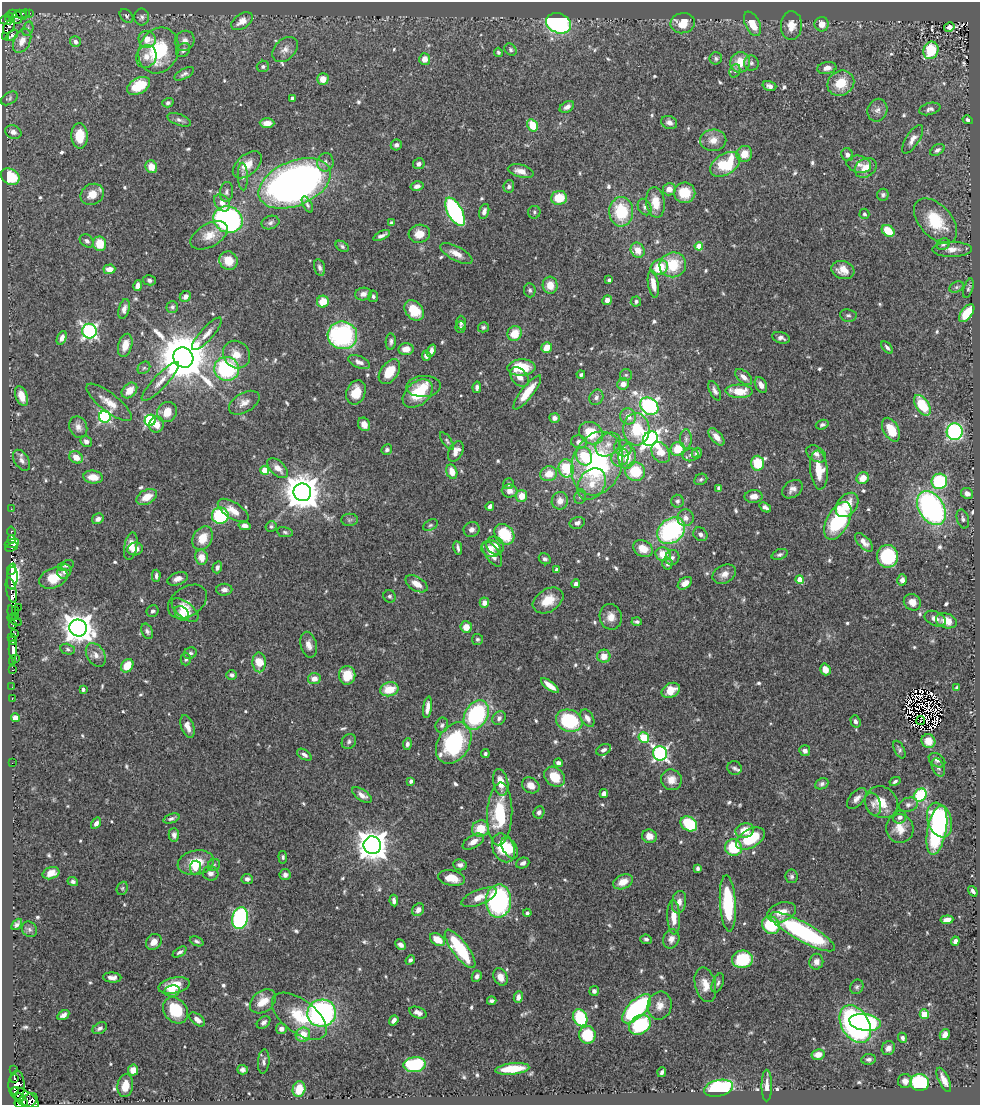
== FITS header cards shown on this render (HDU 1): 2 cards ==
NAXIS1  =                  978
NAXIS2  =                 1103

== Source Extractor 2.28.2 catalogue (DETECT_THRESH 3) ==
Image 978 x 1103 px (HDU 1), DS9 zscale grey, 1 PNG px = 1 image px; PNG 982 x 1107 px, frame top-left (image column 1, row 1103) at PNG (2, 2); each listed source drawn as its Kron ellipse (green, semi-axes under 4 px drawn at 4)
Background 0.601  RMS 0.025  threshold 0.0747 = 3 sigma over >= 5 px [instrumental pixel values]
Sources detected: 701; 7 with non-positive FLUX_AUTO (blend fragments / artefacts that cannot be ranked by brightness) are neither listed nor drawn; of the other 694, the 500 brightest by FLUX_AUTO listed and drawn (194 fainter detections omitted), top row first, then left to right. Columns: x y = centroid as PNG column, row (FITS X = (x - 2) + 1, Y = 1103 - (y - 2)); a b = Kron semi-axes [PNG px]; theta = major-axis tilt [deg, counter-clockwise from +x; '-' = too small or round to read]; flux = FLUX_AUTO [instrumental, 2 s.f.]
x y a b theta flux
25 13 4 3 - 14
29 13 2 2 - 5.8
13 14 4 4 - 150
21 15 6 3 -43 13
127 16 8 5 -45 3.7
9 17 4 4 - 170
17 17 6 5 - 60
142 17 8 7 - 5.6
6 21 6 3 -9 110
242 21 12 7 33 18
559 23 13 9 -22 320
683 23 12 10 13 36
752 24 13 7 -63 26
822 24 7 7 - 17
791 26 14 10 87 18
9 27 8 5 59 60
949 27 5 4 - 5.6
28 29 7 5 72 3.4
12 35 7 4 38 3.8
6 36 3 3 - 26
147 39 9 8 - 20
22 41 13 8 64 18
185 41 10 9 - 11
75 42 5 5 - 6.8
285 49 14 10 43 13
159 50 23 19 67 110
183 50 8 6 44 5.7
511 50 7 5 -48 3.8
931 50 9 7 69 81
498 52 4 4 - 3.4
146 56 11 10 - 15
716 58 6 6 - 3.9
425 59 6 5 - 15
740 62 10 9 - 31
751 63 7 7 - 5.4
263 66 6 5 - 3.6
827 68 9 6 10 9.4
735 71 7 5 69 3.3
184 74 11 5 28 5.3
323 79 6 6 - 17
841 83 14 12 31 42
139 86 12 7 29 55
769 86 7 4 -17 6.8
9 98 9 5 32 3.6
292 98 4 3 - 5.5
168 103 5 4 - 3.6
567 107 8 5 31 7.4
930 109 11 6 14 6.7
877 110 11 10 - 9.2
179 120 12 5 -21 5.6
968 120 5 4 - 4.6
669 122 8 6 -22 7.3
267 123 7 5 -1 11
533 125 6 5 - 43
13 132 8 6 -22 8.9
79 136 12 8 -89 36
913 139 16 6 58 11
713 140 13 10 1 17
396 145 5 5 - 6.2
937 150 8 5 33 5.9
744 154 8 7 - 22
847 155 7 5 -69 6.1
325 162 9 8 - 7.9
419 164 6 5 - 6.1
725 164 17 10 32 92
859 164 12 8 -13 10
247 165 17 10 41 24
151 167 6 5 - 20
866 168 11 9 33 21
521 171 13 6 -14 16
10 177 10 7 -33 69
243 177 14 5 -87 6.3
295 183 38 22 23 1100
417 186 6 4 14 6.6
509 186 6 5 - 4.5
669 189 6 6 - 14
226 192 10 6 84 6.1
685 193 10 10 - 43
92 194 12 10 30 24
883 195 6 5 - 4
559 198 8 7 - 41
655 202 15 9 -83 28
222 203 9 7 -53 12
307 205 9 4 -63 3.8
645 207 8 6 -64 5.2
484 211 8 5 74 7.9
455 212 16 7 -61 290
534 212 6 6 - 3.4
621 212 15 12 -89 78
864 214 5 5 - 3.7
228 220 15 13 -23 490
936 221 27 16 -48 68
270 222 9 6 16 5.8
391 223 4 3 - 3.5
888 231 7 5 -38 41
419 234 10 9 - 22
209 235 20 11 29 25
382 236 9 3 25 6.5
87 241 7 6 - 5.9
99 244 7 6 - 40
943 244 7 5 30 4.6
342 246 7 5 -34 3.8
699 246 4 4 - 46
952 249 20 7 0 14
638 250 8 6 -57 19
456 253 18 7 -28 16
229 261 9 9 - 24
673 265 13 12 - 55
320 267 8 5 -75 5.6
659 267 9 7 24 45
109 269 6 4 3 15
843 270 11 9 -18 18
149 280 6 5 - 4.2
609 280 4 3 - 4.1
653 284 14 5 -81 17
550 285 8 7 - 20
138 286 5 4 - 12
956 287 7 5 26 3.6
968 288 10 4 72 3.6
530 290 7 5 -82 3.9
363 294 8 6 11 7.8
373 296 6 5 - 3.4
185 297 6 5 - 8.4
607 300 5 4 - 9.9
636 301 5 5 - 3.9
323 302 6 6 - 29
172 307 6 6 - 4
124 309 10 5 76 8.6
414 310 11 8 -48 40
967 313 10 5 52 62
848 315 8 6 -8 4.6
461 323 7 5 -88 4.1
460 327 6 5 - 3.5
483 327 5 5 - 3.6
89 331 7 7 - 440
515 333 7 7 - 30
207 334 21 6 48 13
342 335 15 14 - 250
62 338 7 4 65 8
781 338 9 5 -17 6.1
391 342 8 5 88 4.9
125 345 12 7 75 19
887 347 7 4 -49 4.5
547 348 6 5 - 22
406 349 7 6 - 17
431 351 6 4 69 9.2
236 355 14 13 - 25
426 356 5 4 - 4.7
183 358 10 9 - 10000
359 362 11 6 -21 9.1
521 367 14 8 2 55
144 368 7 5 43 3.5
227 369 12 12 - 190
389 372 14 8 54 42
581 375 4 3 - 3.7
626 375 6 6 - 3.7
519 377 11 7 -49 13
744 377 10 5 -42 11
160 381 26 7 47 17
623 384 6 5 - 13
761 385 8 5 -64 12
424 386 17 10 3 23
477 387 6 4 80 5.4
129 390 9 6 46 21
715 391 10 5 -64 7.1
739 391 13 6 -2 41
356 392 12 9 69 29
527 392 21 6 52 38
418 394 17 11 40 67
22 396 10 6 -70 19
596 397 8 6 60 6.7
109 402 28 9 -38 23
244 403 17 9 30 15
922 405 12 6 -56 70
649 406 10 8 -41 380
167 412 10 9 - 26
628 416 8 7 - 16
105 417 6 6 - 260
554 418 5 5 - 7.2
150 420 6 5 - 210
364 424 7 5 -60 15
157 425 8 7 - 14
822 425 6 4 18 4.1
78 427 11 8 -68 10
636 429 16 13 -86 61
891 430 13 7 -61 42
955 432 8 8 - 290
591 433 13 10 -34 57
716 437 10 5 -48 15
650 439 8 7 - 780
686 439 10 6 -90 5.8
86 441 6 5 - 6.2
447 441 10 4 -53 3.7
579 442 8 6 -14 8.4
608 445 13 10 40 19
623 448 9 8 - 12
678 449 7 6 - 40
387 450 5 5 - 4.7
456 451 11 7 62 15
661 452 11 8 -58 26
697 453 5 5 - 6.6
816 454 11 7 -34 9.5
690 455 8 6 15 5.7
584 456 9 8 - 51
76 457 7 6 - 19
620 457 9 8 - 14
627 457 12 8 84 33
22 460 11 7 -57 7.9
597 463 32 25 71 260
758 463 7 6 - 51
278 468 12 7 -42 16
566 468 9 7 -77 89
265 470 4 4 - 39
819 470 19 9 -85 39
635 471 10 9 - 60
452 472 7 5 -74 22
549 474 8 7 - 26
93 477 10 6 -7 21
863 478 6 5 - 23
701 479 7 5 27 3.4
939 481 8 7 - 130
508 484 5 5 - 3.8
592 484 17 13 56 28
719 488 4 4 - 9.1
792 489 11 8 36 8.9
510 491 8 6 -4 13
302 492 9 9 - 4400
967 493 6 5 - 7.6
522 496 6 5 - 24
754 496 9 6 2 13
147 497 11 7 29 23
580 497 7 5 74 3.9
560 501 9 8 - 14
677 501 6 6 - 4.6
847 505 13 9 51 33
490 506 4 4 - 5.3
765 507 6 4 -35 5.8
931 508 18 12 -57 440
11 509 3 2 - 4.1
233 511 17 8 -33 21
220 516 8 8 - 140
686 518 8 8 - 9.2
98 519 6 5 - 7.4
963 519 10 6 -73 5
349 520 8 6 1 4.2
838 521 20 11 62 140
577 523 8 5 15 6.8
430 525 8 5 26 3.6
245 526 6 4 -13 7.4
271 526 5 5 - 3.6
472 529 8 7 - 8.4
11 531 5 3 - 12
671 531 15 12 39 250
285 532 8 5 -10 3.8
504 534 11 9 -49 72
700 534 7 6 - 7.7
203 538 12 9 58 31
12 540 3 3 - 230
864 542 11 5 -47 11
12 543 7 3 19 22
131 546 14 6 79 16
495 546 9 8 - 13
12 547 7 2 19 12
458 548 7 3 -79 4.6
643 548 10 8 -29 26
135 549 8 6 11 17
491 549 9 8 - 16
492 554 14 7 -55 20
663 554 8 6 -10 32
779 554 8 5 20 4.1
887 556 11 10 - 140
201 557 7 6 - 18
672 558 7 7 - 5.4
545 559 6 5 - 4.3
667 564 6 5 - 5.8
66 566 8 5 18 4.1
217 567 6 4 72 5.5
12 569 5 3 - 490
556 570 4 4 - 4.3
64 571 7 6 - 7
724 574 12 8 27 13
156 576 6 3 89 4.6
12 578 11 5 85 8000
53 578 15 10 22 40
178 579 10 6 19 9.9
800 580 4 4 - 29
902 580 5 5 - 7.4
685 583 8 5 36 13
416 584 12 7 -31 18
576 584 4 4 - 6.1
11 590 13 5 -78 190
224 590 8 6 1 7.5
390 596 6 6 - 3.7
548 600 16 11 32 32
187 602 21 14 34 15
912 602 9 8 - 14
484 603 5 4 - 11
18 607 2 2 - 23
15 610 3 2 - 20
185 610 16 8 -39 22
153 611 6 5 - 4.6
12 613 7 4 -77 28
182 614 8 6 -50 23
15 616 3 2 - 37
611 617 13 11 -78 17
935 619 11 7 -25 9.9
15 620 8 3 -31 130
946 621 10 7 -18 25
637 622 5 3 - 3.9
12 624 4 2 - 35
466 627 5 5 - 19
78 628 9 8 - 2500
147 631 8 5 -63 4.9
15 634 3 2 - 56
12 637 3 2 - 8.6
477 639 5 5 - 3.4
12 641 3 2 - 38
309 645 13 8 -76 13
68 649 7 5 -12 3.7
13 650 9 4 -89 270
190 653 6 5 - 3.9
96 655 13 9 -59 12
604 656 6 6 - 18
16 658 2 2 - 8.5
186 659 6 5 - 3.8
12 661 3 3 - 13
259 662 10 6 -89 39
127 666 7 5 54 32
825 669 6 5 - 18
12 670 3 2 - 9.2
232 675 5 5 - 5.8
347 675 9 8 - 35
314 679 6 5 - 14
550 685 10 4 -37 18
12 687 2 2 - 4.2
957 688 4 3 - 3.5
83 689 3 3 - 5.5
389 689 9 7 12 35
671 690 9 7 28 24
12 698 3 2 - 8.4
427 707 11 4 82 11
476 715 16 11 58 200
15 718 4 4 - 26
499 718 7 6 - 6.1
587 718 9 6 -58 9.5
921 720 4 2 - 3.6
569 721 13 11 -22 120
855 721 6 5 - 4.7
442 725 8 6 70 4.7
188 727 12 6 -71 12
644 738 5 5 - 87
349 741 8 7 - 5
928 741 7 6 - 21
454 743 22 15 58 190
407 744 6 4 84 5.1
899 749 9 5 -65 4.2
604 750 8 5 25 5.5
805 751 5 5 - 7.2
660 753 7 7 - 460
485 754 4 4 - 3.8
304 755 8 4 -34 5.6
937 760 9 6 -35 5.6
12 763 2 2 - 24
558 763 4 4 - 6.7
938 767 9 6 -67 6.5
734 768 7 6 - 4.5
554 777 11 9 -43 36
671 780 10 10 - 18
411 781 4 3 - 5.4
895 781 6 4 28 3.7
501 782 13 7 -78 26
822 784 7 5 24 4.8
531 785 9 7 -33 15
604 794 5 4 - 8.1
362 795 11 5 -34 10
920 795 7 6 - 120
857 798 12 7 47 9.7
881 802 17 15 -35 30
873 804 12 7 -71 8.1
908 805 10 7 18 6.1
539 812 6 5 - 5.4
500 814 31 12 87 98
900 817 7 6 - 6.1
171 818 8 4 19 4.8
940 820 18 11 -70 190
96 823 6 4 56 8.5
689 824 9 7 -34 84
900 828 14 13 - 22
480 829 8 8 - 36
745 830 9 7 13 25
937 830 25 9 79 170
174 835 7 5 -89 6.4
649 836 7 6 - 16
750 839 16 9 29 75
473 842 12 6 29 13
372 845 9 9 - 2700
503 848 15 10 -65 52
510 848 11 7 -59 30
733 848 8 8 - 75
283 857 6 4 -84 3.4
196 863 18 12 11 44
523 863 7 5 21 5.6
214 865 6 6 - 3.3
460 865 7 5 -8 5.9
195 868 7 5 83 11
697 868 4 3 - 4.1
51 873 8 6 18 15
211 873 8 7 - 7.9
285 875 5 5 - 6.2
792 876 7 6 - 4.2
451 878 13 7 -10 28
247 879 6 5 - 5.7
73 882 5 4 - 4.4
623 882 10 7 24 22
122 888 7 5 67 3.3
973 891 6 3 -54 4.6
479 897 19 7 22 20
394 900 6 4 -82 6.1
499 901 17 12 88 320
679 902 11 7 80 12
728 903 28 8 -87 120
418 910 7 5 56 11
781 912 15 9 20 24
527 913 4 4 - 4.1
674 917 17 6 -87 23
240 918 11 7 78 310
947 920 6 4 6 13
17 924 6 3 48 5.1
771 925 9 8 - 86
29 929 8 7 - 4.4
803 932 36 9 -29 270
646 939 6 4 -5 4
671 939 10 8 69 11
438 940 8 5 -35 30
197 941 7 4 -21 4
955 941 5 4 - 7.5
154 942 8 7 - 13
400 945 6 4 -47 7.9
460 949 23 8 -53 130
180 952 8 4 31 4.3
742 959 10 9 - 85
410 960 5 4 - 4.3
816 962 8 7 - 9.9
477 976 6 5 - 5.4
500 977 9 6 -64 14
112 978 9 5 -3 9.3
718 983 10 5 68 4.7
174 985 16 8 12 34
705 985 18 10 -76 22
857 987 7 6 - 4.1
172 991 7 5 11 13
594 991 5 4 - 5.6
518 997 6 4 81 8.5
263 1001 14 10 40 28
492 1001 5 3 - 4.3
660 1006 14 12 77 16
637 1009 19 8 45 250
175 1010 14 11 -51 58
322 1013 14 13 - 350
418 1013 9 5 -21 9.2
924 1014 4 4 - 59
63 1015 6 4 31 6.7
299 1016 32 16 -37 62
580 1018 9 6 -66 94
197 1019 9 5 -39 9.9
394 1020 5 4 - 6.4
264 1022 7 5 40 5.5
865 1022 16 8 -8 130
855 1024 20 13 -59 570
640 1025 11 9 35 130
100 1028 8 5 29 5.6
281 1029 5 5 - 9.3
303 1035 7 7 - 29
587 1035 9 8 - 60
945 1035 6 4 59 9.3
902 1038 5 4 - 4.4
888 1048 7 6 - 9.4
818 1054 7 5 12 15
869 1059 7 5 5 5.4
264 1062 12 5 84 5.5
415 1065 11 7 6 150
512 1069 17 5 6 46
14 1070 2 2 - 7.9
133 1070 5 5 - 19
243 1070 5 4 - 6.2
662 1072 5 3 - 3.9
15 1078 3 3 - 73
944 1080 13 5 -65 15
905 1081 7 7 - 9.6
920 1083 9 8 - 160
17 1085 15 8 -90 560
125 1086 11 8 80 23
767 1086 16 5 90 12
719 1088 14 8 12 290
299 1089 8 6 77 31
15 1092 3 3 - 130
25 1098 16 6 -34 85
21 1100 8 3 -48 270
30 1100 9 6 42 170
19 1103 5 3 - 51
At the frame edge (FLAGS 8, measured only in part): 1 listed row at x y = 19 1103
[194 fainter detections neither listed nor drawn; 7 non-positive-flux detections neither listed nor drawn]